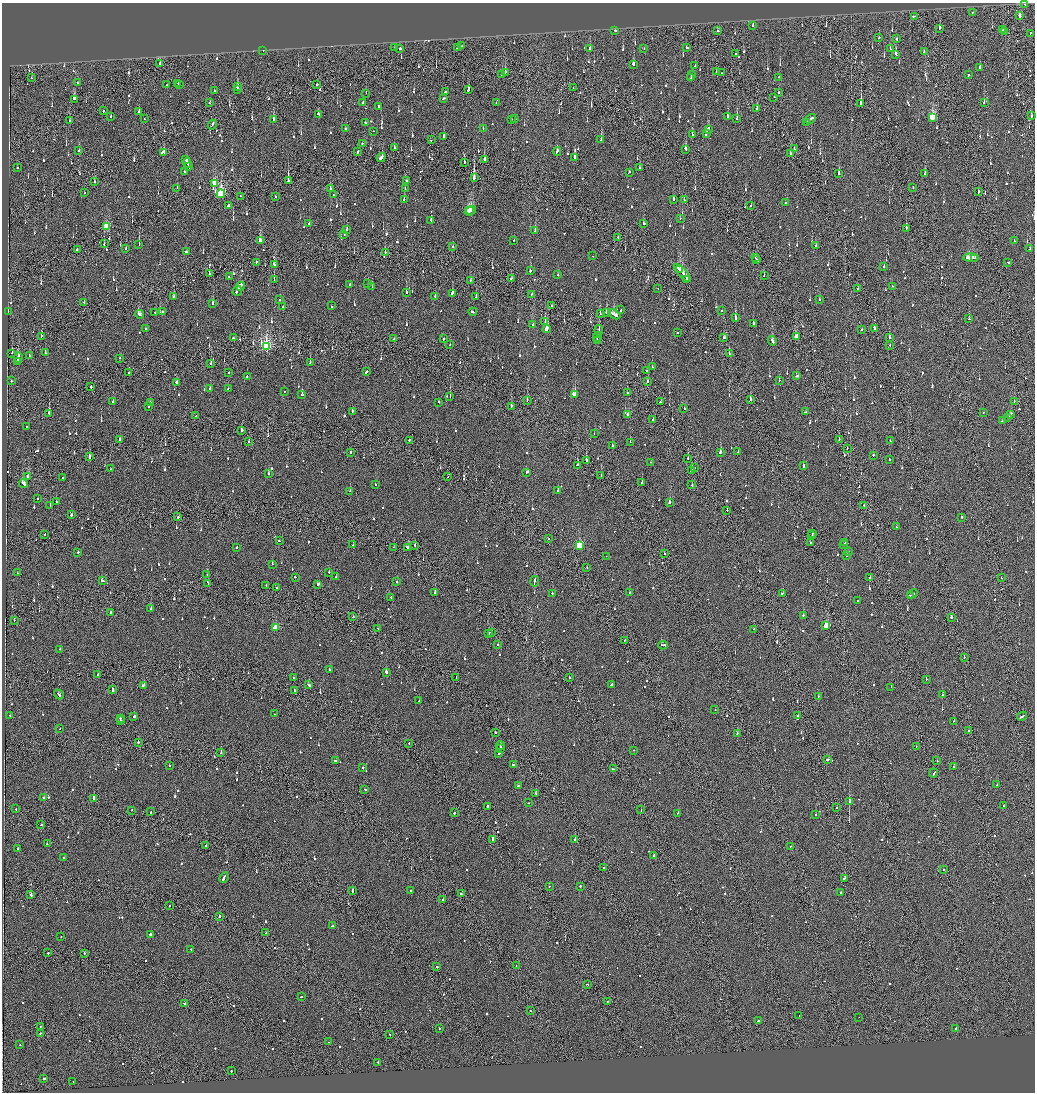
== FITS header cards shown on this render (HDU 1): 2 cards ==
NAXIS1  =                 2065
NAXIS2  =                 2180

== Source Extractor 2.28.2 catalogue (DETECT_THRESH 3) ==
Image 2065 x 2180 px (HDU 1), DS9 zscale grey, zoomed out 1/2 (1 PNG px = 2 x 2 image px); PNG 1037 x 1094 px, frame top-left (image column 1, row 2179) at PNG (2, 3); each listed source drawn as its Kron ellipse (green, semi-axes under 4 px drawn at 4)
Background -0.12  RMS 0.067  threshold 0.2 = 3 sigma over >= 5 px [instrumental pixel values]
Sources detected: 1329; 74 cannot appear on this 1/2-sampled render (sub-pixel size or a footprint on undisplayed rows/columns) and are neither listed nor drawn; of the other 1255, the 500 brightest by FLUX_AUTO listed and drawn (755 fainter detections omitted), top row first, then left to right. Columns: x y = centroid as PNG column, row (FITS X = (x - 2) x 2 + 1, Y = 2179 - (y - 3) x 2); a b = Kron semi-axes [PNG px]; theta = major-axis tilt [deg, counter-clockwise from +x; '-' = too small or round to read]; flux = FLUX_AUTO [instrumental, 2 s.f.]
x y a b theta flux
1025 4 2 1 - 100
973 12 3 2 - 200
914 16 4 2 - 250
1019 16 3 2 - 79
753 26 2 2 - 380
939 28 3 2 - 380
615 30 2 2 - 260
1003 30 2 2 - 220
717 31 2 2 - 200
1004 31 2 1 - 110
1030 33 2 2 - 160
879 38 2 2 - 110
896 39 2 2 - 83
462 46 2 2 - 110
395 47 2 2 - 130
458 47 3 2 - 260
687 47 2 2 - 230
590 48 2 2 - 91
644 48 2 1 - 100
400 49 2 2 - 390
890 49 2 2 - 110
263 51 2 2 - 74
924 52 2 2 - 110
736 53 2 2 - 130
896 54 4 2 - 310
160 63 2 2 - 89
633 64 3 2 - 110
695 66 2 2 - 150
980 67 2 2 - 120
716 71 2 1 - 210
505 72 3 1 - 180
722 73 2 2 - 110
502 74 3 2 - 100
691 75 5 2 - 330
968 75 2 2 - 220
779 77 2 2 - 160
31 78 3 1 - 110
690 78 2 1 - 220
78 83 2 2 - 77
178 83 2 2 - 100
317 84 2 1 - 890
167 85 2 2 - 91
180 85 2 1 - 310
237 87 3 2 - 240
573 88 2 1 - 190
238 90 2 2 - 84
468 90 3 2 - 150
214 91 2 2 - 78
445 92 3 2 - 120
366 93 2 1 - 110
778 93 2 2 - 100
774 97 2 2 - 87
74 99 2 2 - 440
443 99 3 2 - 93
363 102 3 2 - 240
210 103 2 1 - 190
496 103 2 2 - 78
984 103 2 2 - 140
861 104 3 2 - 1200
378 106 2 2 - 180
757 108 3 2 - 88
103 111 2 2 - 120
139 112 2 2 - 420
318 114 3 2 - 180
111 116 2 2 - 76
1031 116 2 2 - 610
728 117 2 2 - 590
932 117 3 3 - 860
144 119 2 1 - 88
512 119 2 1 - 310
515 119 2 2 - 88
737 119 2 2 - 410
810 119 6 2 33 930
274 120 2 2 - 78
70 121 2 2 - 590
365 122 2 2 - 120
806 123 2 2 - 240
212 125 5 2 - 340
483 128 2 2 - 250
345 129 3 2 - 190
708 129 2 2 - 290
373 131 2 2 - 80
707 133 2 2 - 370
692 135 3 2 - 79
444 137 2 2 - 360
431 140 2 1 - 130
601 140 2 2 - 150
362 144 3 2 - 120
394 147 2 2 - 75
685 149 4 2 - 170
794 149 2 1 - 100
79 151 2 2 - 140
358 151 2 1 - 380
557 151 4 2 - 220
164 152 3 2 - 910
791 154 2 2 - 130
381 157 5 2 - 550
574 157 2 2 - 150
186 159 2 2 - 430
484 159 3 2 - 120
464 162 2 2 - 160
187 163 5 2 - 370
188 166 4 2 - 270
17 168 2 2 - 130
640 168 2 2 - 120
185 171 2 1 - 820
629 172 3 2 - 190
839 174 2 2 - 210
925 174 2 2 - 220
474 178 3 2 - 2700
288 181 3 2 - 790
407 181 2 2 - 130
95 182 2 2 - 180
214 184 3 3 - 300
913 187 2 1 - 110
177 188 3 2 - 110
330 189 2 2 - 130
405 189 3 2 - 96
978 191 3 1 - 490
84 193 2 1 - 120
221 194 4 3 - 1300
333 195 2 1 - 150
240 196 2 1 - 600
276 197 2 2 - 82
404 199 2 2 - 95
673 199 2 2 - 140
684 200 2 2 - 91
785 202 2 2 - 87
228 205 2 2 - 200
750 205 2 2 - 200
471 210 5 2 - 380
469 211 5 3 - 470
680 218 2 2 - 86
431 220 2 2 - 230
309 223 2 2 - 240
644 224 2 2 - 130
107 227 3 2 - 510
906 228 2 2 - 280
347 229 2 2 - 83
535 231 3 2 - 210
344 235 2 2 - 97
618 237 2 2 - 87
260 240 3 3 - 270
514 240 2 1 - 130
1014 241 2 2 - 80
104 244 2 2 - 120
139 244 2 2 - 76
453 246 2 1 - 87
816 246 2 2 - 430
77 249 2 2 - 180
126 249 2 2 - 99
1030 249 2 2 - 91
186 252 2 2 - 92
385 252 2 1 - 95
593 256 2 2 - 100
755 258 2 1 - 190
971 258 8 2 -3 650
975 258 4 1 - 220
757 260 4 2 - 270
256 262 2 1 - 500
1008 262 2 2 - 190
274 264 4 2 - 500
884 266 2 2 - 140
679 270 3 1 - 170
530 271 2 2 - 240
682 273 11 2 -47 490
209 274 2 1 - 460
557 275 2 2 - 200
764 276 2 1 - 96
229 277 2 2 - 84
511 278 3 2 - 490
686 279 3 2 - 350
274 280 2 2 - 130
470 281 3 1 - 85
368 283 2 2 - 200
350 284 2 2 - 190
241 286 4 2 - 270
892 286 2 1 - 120
372 287 2 1 - 110
658 289 2 1 - 120
857 289 2 1 - 220
237 291 5 2 - 260
406 293 2 2 - 110
452 293 2 2 - 140
531 294 2 1 - 130
173 296 2 2 - 130
435 296 2 2 - 440
476 297 2 2 - 130
280 300 2 2 - 100
820 300 2 2 - 260
84 302 2 2 - 98
212 304 2 2 - 90
332 306 2 2 - 100
551 306 2 2 - 120
283 307 3 2 - 100
621 310 2 2 - 390
8 311 2 2 - 89
163 311 2 2 - 110
722 311 2 1 - 86
473 312 4 2 - 280
607 312 3 2 - 300
155 313 2 2 - 87
139 314 4 2 - 190
600 314 2 2 - 140
614 314 6 2 -28 470
735 318 3 2 - 620
969 319 2 2 - 98
545 321 2 2 - 86
753 323 2 2 - 220
533 325 2 2 - 76
145 328 2 2 - 150
547 329 4 2 - 1700
862 329 2 2 - 99
874 329 2 2 - 320
599 330 5 1 - 280
677 333 2 1 - 82
41 336 2 2 - 110
796 336 3 2 - 110
597 337 5 1 - 280
233 338 2 1 - 99
724 338 3 2 - 170
889 338 2 2 - 250
394 339 2 2 - 180
443 339 2 2 - 130
597 341 4 1 - 190
772 341 5 2 - 350
450 345 2 2 - 110
890 345 2 1 - 150
266 346 4 3 - 2000
12 353 2 2 - 92
45 353 2 2 - 290
729 354 2 2 - 75
29 356 2 1 - 100
18 357 5 2 - 800
120 358 2 2 - 150
18 361 3 2 - 530
211 363 2 2 - 300
310 363 2 2 - 86
652 367 2 2 - 100
647 371 2 2 - 270
128 372 2 1 - 100
229 372 2 2 - 180
366 372 3 2 - 320
247 376 2 2 - 120
797 376 3 2 - 390
779 380 2 2 - 310
11 381 2 2 - 110
648 381 2 1 - 280
176 382 2 2 - 380
91 387 2 2 - 550
228 388 2 2 - 89
209 389 2 2 - 200
284 391 2 2 - 83
627 393 2 2 - 110
574 394 4 2 - 490
302 395 2 2 - 470
450 397 2 1 - 220
750 399 2 2 - 440
527 401 2 1 - 260
1014 401 2 2 - 120
113 402 2 2 - 99
150 402 2 2 - 88
438 402 2 2 - 82
660 402 2 2 - 260
511 406 2 2 - 240
148 407 2 2 - 230
684 409 2 2 - 77
352 411 2 1 - 630
805 412 3 2 - 180
983 412 2 2 - 89
49 413 2 2 - 1200
1011 414 4 2 - 160
628 415 3 2 - 100
196 416 3 2 - 97
1007 418 2 2 - 160
653 419 2 1 - 240
1002 420 2 2 - 130
27 427 2 2 - 130
242 430 2 2 - 430
594 434 2 2 - 100
120 439 2 2 - 200
839 439 2 2 - 110
409 440 2 2 - 360
249 441 2 2 - 130
890 441 2 2 - 95
630 442 2 2 - 130
612 446 2 2 - 150
847 448 2 1 - 150
738 451 2 2 - 96
351 452 2 2 - 190
720 453 3 2 - 120
873 455 2 2 - 180
89 456 3 2 - 500
688 458 2 2 - 93
889 460 2 2 - 170
586 461 2 2 - 750
651 462 2 1 - 86
577 465 3 2 - 150
803 466 2 2 - 91
695 468 2 1 - 150
110 469 2 2 - 82
691 471 2 2 - 790
527 472 4 2 - 510
268 473 2 2 - 340
28 476 3 2 - 110
601 476 2 1 - 160
448 477 2 1 - 75
63 478 2 2 - 180
642 483 2 2 - 160
24 484 4 2 - 370
375 485 2 2 - 98
692 485 2 2 - 76
350 491 2 2 - 83
558 491 2 2 - 160
38 499 2 2 - 93
56 502 2 2 - 78
669 502 3 2 - 280
50 505 2 2 - 87
864 505 2 1 - 150
727 510 2 1 - 320
71 515 3 2 - 170
178 517 2 1 - 370
961 517 2 2 - 440
896 527 2 1 - 110
812 533 2 2 - 100
45 534 2 1 - 150
812 536 2 2 - 89
548 539 2 1 - 180
279 541 2 2 - 200
810 543 2 2 - 190
845 543 3 2 - 180
353 545 2 2 - 110
415 545 2 2 - 76
843 545 2 2 - 120
579 546 3 3 - 820
394 547 2 1 - 130
407 547 3 2 - 350
237 548 2 2 - 300
848 551 2 2 - 160
78 552 2 2 - 140
664 554 2 1 - 80
606 556 2 1 - 84
846 556 2 2 - 83
272 564 2 2 - 80
587 568 2 2 - 96
329 572 2 2 - 78
17 573 2 2 - 83
207 575 3 2 - 160
295 577 2 2 - 190
336 577 2 2 - 77
870 578 2 1 - 190
1001 578 2 1 - 75
103 580 3 2 - 130
535 581 5 2 - 240
397 582 2 2 - 210
208 583 4 2 - 280
318 584 3 2 - 180
266 585 2 2 - 78
277 588 2 2 - 180
630 592 3 2 - 120
435 593 2 2 - 400
552 593 2 2 - 270
782 593 3 2 - 170
913 594 5 2 - 290
910 595 3 1 - 140
390 597 3 2 - 160
857 600 2 1 - 94
151 609 2 2 - 140
110 613 2 2 - 87
803 615 2 2 - 210
353 617 2 2 - 88
951 617 2 2 - 660
14 621 2 2 - 75
826 626 3 2 - 460
275 627 3 3 - 330
378 628 3 2 - 140
753 629 2 2 - 120
491 632 2 2 - 300
489 634 3 2 - 99
625 640 2 1 - 85
498 645 2 2 - 110
663 645 5 2 - 270
60 649 2 2 - 110
964 657 2 1 - 210
329 670 3 2 - 98
386 672 3 2 - 500
98 675 2 2 - 230
293 677 2 2 - 90
569 677 2 2 - 110
456 678 2 2 - 100
926 679 2 1 - 82
611 684 4 2 - 260
309 685 3 2 - 180
143 686 3 2 - 320
891 687 2 2 - 320
112 689 3 2 - 500
294 691 2 2 - 120
59 694 5 2 - 340
942 694 2 2 - 77
818 696 2 2 - 81
419 701 2 1 - 160
715 710 2 1 - 100
274 714 2 2 - 87
798 715 2 1 - 250
10 716 2 2 - 210
134 716 2 2 - 780
1022 716 5 2 - 350
120 718 2 2 - 140
121 721 2 2 - 160
954 721 2 1 - 330
60 729 2 2 - 84
969 731 2 2 - 76
495 732 2 2 - 570
737 733 2 2 - 190
138 742 2 2 - 120
409 743 2 2 - 76
500 745 4 1 - 380
916 746 2 2 - 85
500 748 3 2 - 310
634 750 2 1 - 110
221 753 2 1 - 89
499 753 2 2 - 380
335 760 3 2 - 450
827 760 3 2 - 150
937 761 2 2 - 120
170 765 2 2 - 110
513 765 2 2 - 250
954 766 2 2 - 220
363 768 2 2 - 100
613 769 3 2 - 260
934 773 4 2 - 270
997 785 2 2 - 82
518 786 2 2 - 320
365 789 2 2 - 98
536 793 2 2 - 170
44 797 2 2 - 200
94 798 3 2 - 640
850 802 2 2 - 330
528 803 2 1 - 110
1004 805 2 2 - 90
488 806 3 2 - 230
837 808 2 1 - 600
16 809 2 2 - 81
132 810 2 1 - 390
641 810 2 1 - 97
151 812 2 2 - 130
454 813 2 2 - 360
678 813 2 1 - 79
816 814 2 2 - 220
41 825 2 2 - 110
493 839 3 2 - 380
575 840 2 2 - 220
47 844 3 2 - 160
206 846 2 2 - 99
790 846 2 1 - 78
18 849 2 2 - 120
654 856 3 2 - 180
63 858 2 2 - 79
603 868 2 2 - 97
943 869 2 2 - 79
224 877 5 2 - 310
844 878 3 2 - 690
549 886 2 1 - 100
580 886 2 2 - 160
411 890 2 2 - 75
352 891 3 2 - 300
841 892 2 2 - 94
461 894 3 2 - 200
31 895 2 2 - 140
443 900 2 2 - 180
169 906 2 1 - 77
219 916 2 2 - 560
332 926 4 2 - 240
266 933 2 2 - 200
150 934 2 2 - 310
61 937 2 2 - 74
191 949 2 2 - 85
48 953 2 2 - 320
84 953 2 2 - 86
516 965 2 1 - 100
437 967 2 2 - 160
587 984 3 2 - 88
301 997 2 2 - 170
607 1001 2 2 - 77
185 1003 3 2 - 200
530 1010 2 1 - 330
799 1015 2 1 - 93
859 1017 2 2 - 130
758 1021 2 2 - 120
40 1026 2 1 - 140
439 1028 2 2 - 99
956 1028 2 2 - 170
40 1033 2 1 - 480
389 1034 2 1 - 160
329 1042 2 1 - 90
19 1045 2 1 - 160
378 1063 3 2 - 130
231 1071 2 2 - 120
44 1079 3 2 - 320
73 1082 2 1 - 450
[755 fainter detections neither listed nor drawn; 74 sub-pixel or undisplayed-footprint detections neither listed nor drawn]